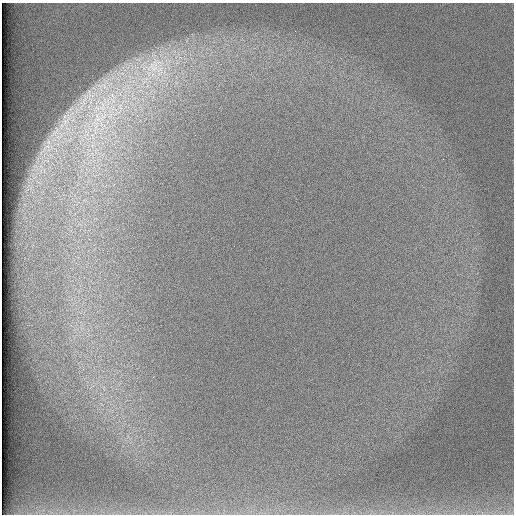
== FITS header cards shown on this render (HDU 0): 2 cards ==
NAXIS1  =                  512 /
NAXIS2  =                  512 /

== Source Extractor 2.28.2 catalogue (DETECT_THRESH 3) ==
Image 512 x 512 px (HDU 0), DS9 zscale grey, 1 PNG px = 1 image px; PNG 516 x 516 px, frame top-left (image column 1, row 512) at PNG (2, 3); no overlay
Background 97.2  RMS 2.8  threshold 8.5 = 3 sigma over >= 5 px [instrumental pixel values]
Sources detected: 4; all 4 listed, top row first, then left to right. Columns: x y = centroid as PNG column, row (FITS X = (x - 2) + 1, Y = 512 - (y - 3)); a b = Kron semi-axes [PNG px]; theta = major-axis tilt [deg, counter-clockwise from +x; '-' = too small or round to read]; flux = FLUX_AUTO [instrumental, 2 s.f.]
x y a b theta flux
154 66 36 20 32 13000
112 95 7 4 -72 550
98 118 18 8 -65 2800
65 121 9 5 90 870